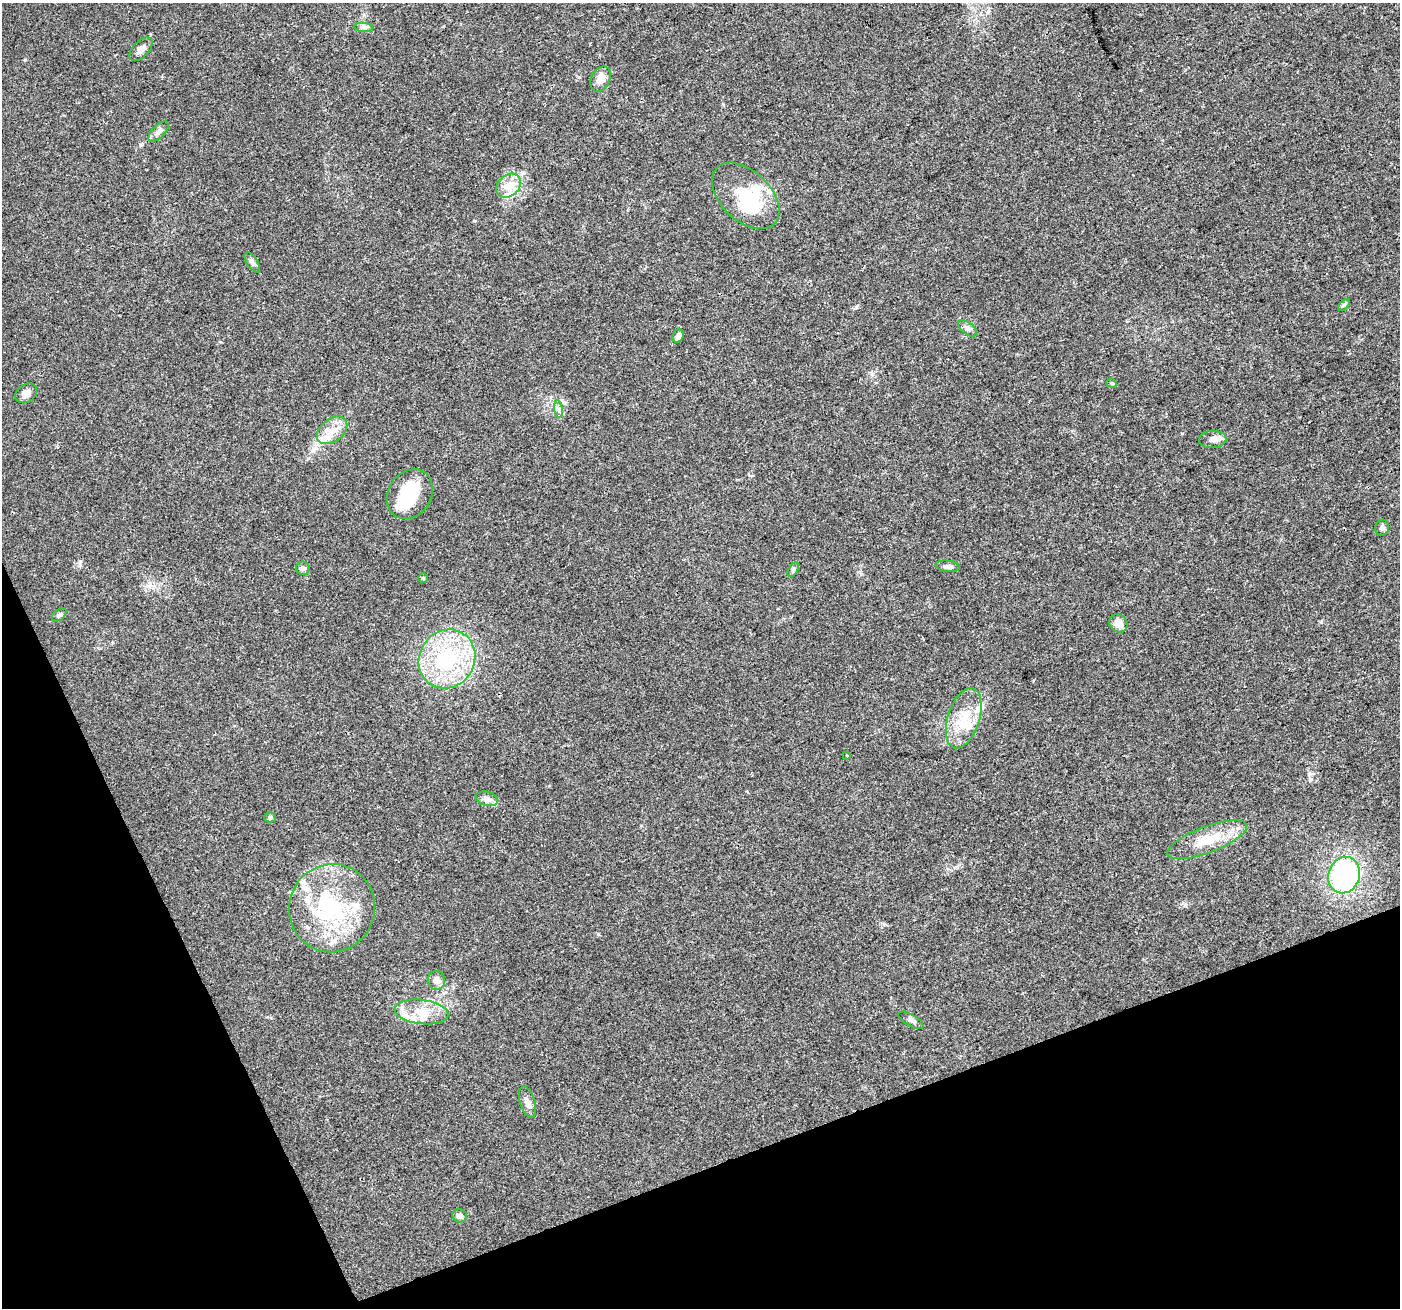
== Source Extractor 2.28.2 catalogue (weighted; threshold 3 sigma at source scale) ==
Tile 14 of 4 x 4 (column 2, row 4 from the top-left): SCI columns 1401-2798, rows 141-1446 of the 5594 x 5446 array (HDU 1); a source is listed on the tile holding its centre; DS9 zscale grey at full resolution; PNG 1402 x 1310 px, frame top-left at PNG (2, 3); each listed source drawn as its Kron ellipse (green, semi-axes under 4 px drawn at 4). Shown black and unused: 19% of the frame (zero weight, under 3 of 4 exposures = <1% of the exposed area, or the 3 px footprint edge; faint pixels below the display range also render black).
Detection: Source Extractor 2.28.2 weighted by HDU 2 'WHT'; one run over the whole footprint, this tile lists its part. Background 0.0402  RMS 0.0038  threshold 0.0172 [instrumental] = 3 sigma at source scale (4.5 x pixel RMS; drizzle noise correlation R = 1.50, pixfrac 1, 0.0396/0.0396 arcsec/px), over >= 5 px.
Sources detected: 52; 2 inside a brighter object's white glare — neither listed nor drawn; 14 inside a brighter listed object's ellipse — not listed separately; the other 36 listed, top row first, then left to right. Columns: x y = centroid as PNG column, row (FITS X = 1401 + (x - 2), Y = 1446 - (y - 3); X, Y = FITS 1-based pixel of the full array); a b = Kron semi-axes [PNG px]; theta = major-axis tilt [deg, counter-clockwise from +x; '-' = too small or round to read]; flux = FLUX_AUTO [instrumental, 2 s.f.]
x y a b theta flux
364 27 9 4 -8 1.1
141 49 14 8 46 2.1
601 79 13 9 61 3.6
158 132 13 6 45 1.7
508 186 13 10 41 5.5
746 196 40 24 -44 25
252 262 11 5 -57 1.2
1344 305 7 4 45 0.61
967 328 11 6 -37 1.3
678 336 7 5 62 1.2
1112 383 5 4 - 0.53
26 393 12 8 34 2.7
559 409 9 4 -82 0.93
332 430 17 11 39 5.4
1213 439 13 8 3 2.4
410 494 26 21 56 16
1382 528 8 7 - 1.2
948 566 12 5 -8 1.4
303 568 7 6 - 1.2
793 570 8 4 59 0.74
423 578 5 5 - 0.52
59 615 8 5 38 0.93
1118 623 10 8 -48 3.7
447 659 30 27 56 34
964 718 31 16 72 11
847 755 3 2 - 0.49
487 799 11 7 -15 2.2
270 817 5 5 - 0.83
1207 840 42 13 20 11
1344 875 18 15 71 63
332 908 44 43 - 40
436 980 9 8 - 2.4
422 1012 27 12 -7 8.6
911 1020 14 5 -30 1.3
527 1102 16 7 -73 2.3
460 1216 7 6 - 1.7
Unlisted compact peaks at least as high as the median listed source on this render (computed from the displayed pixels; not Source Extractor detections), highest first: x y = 1185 905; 598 934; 856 307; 1310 779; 1321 622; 861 574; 80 565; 474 221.